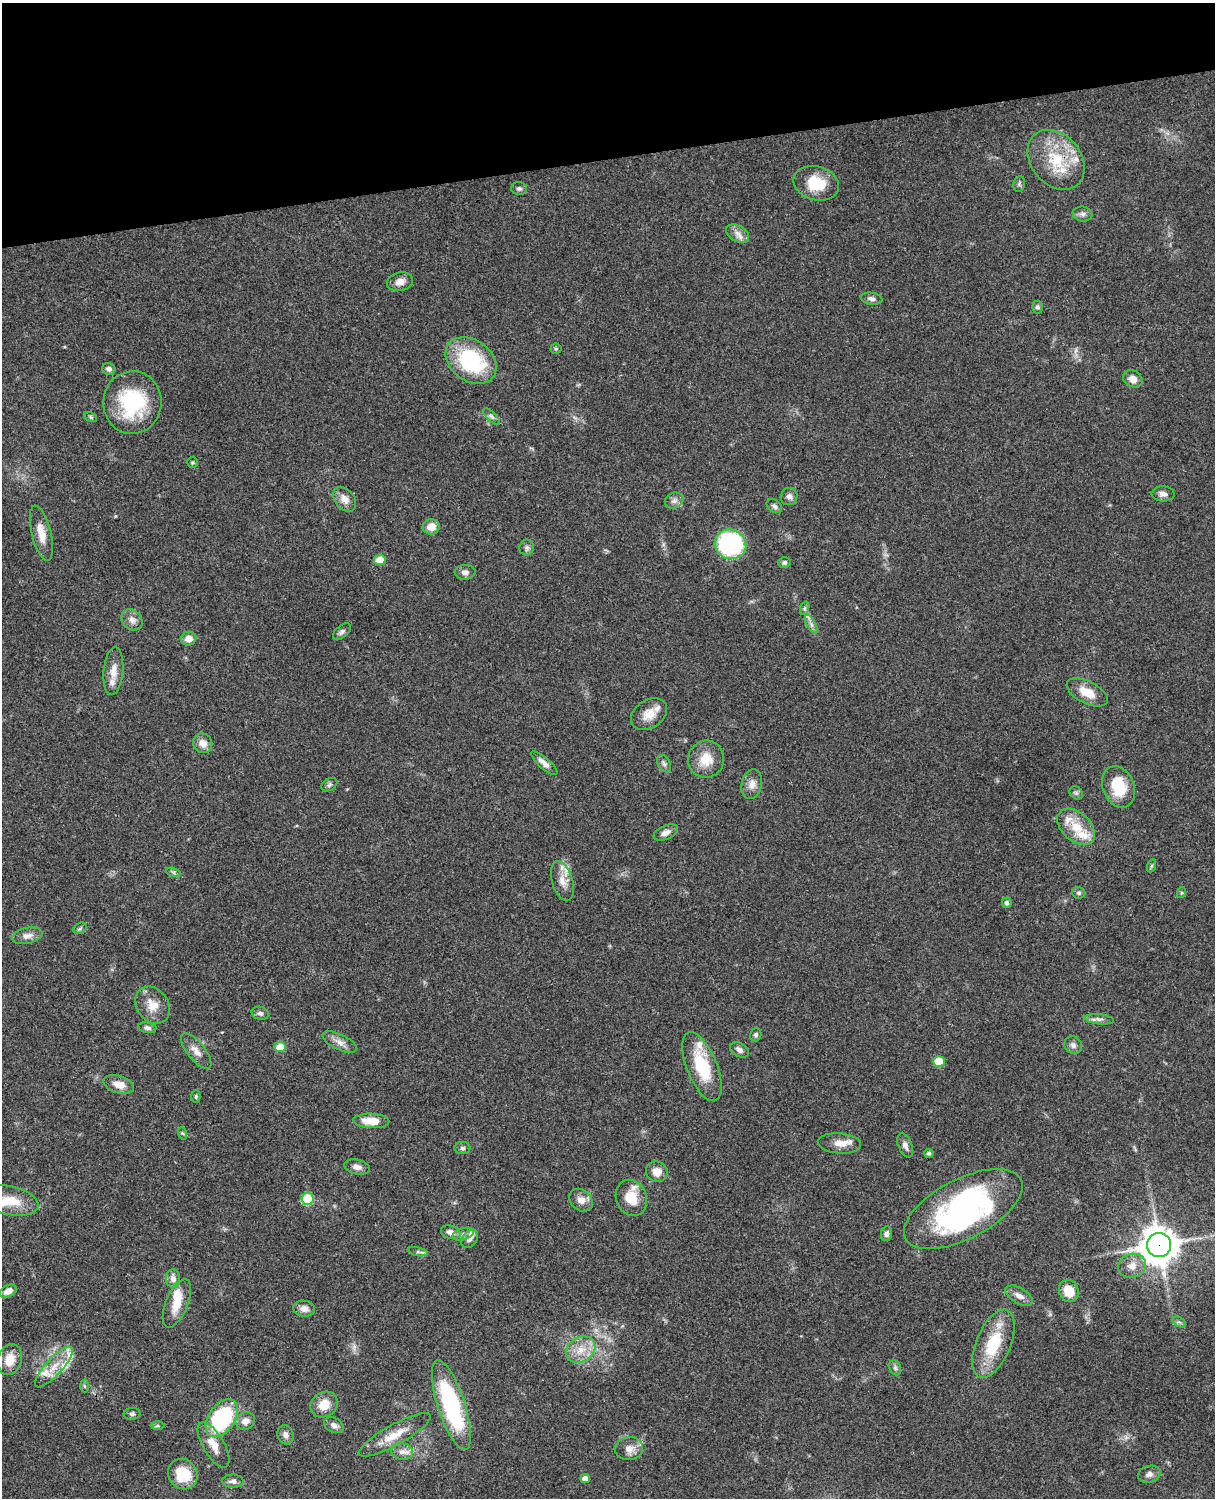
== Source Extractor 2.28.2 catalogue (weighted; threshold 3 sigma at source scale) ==
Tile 3 of 4 x 3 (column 3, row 1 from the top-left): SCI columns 2545-3757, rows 3268-4763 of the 5088 x 4927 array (HDU 1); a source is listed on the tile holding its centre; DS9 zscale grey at full resolution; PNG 1217 x 1500 px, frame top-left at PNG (2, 3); each listed source drawn as its Kron ellipse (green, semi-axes under 4 px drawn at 4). Shown black and unused: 10% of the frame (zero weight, under 3 of 4 exposures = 6% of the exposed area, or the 3 px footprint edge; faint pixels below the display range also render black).
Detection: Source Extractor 2.28.2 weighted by HDU 2 'WHT'; one run over the whole footprint, this tile lists its part. Background 0.0795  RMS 0.0058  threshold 0.0262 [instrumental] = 3 sigma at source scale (4.5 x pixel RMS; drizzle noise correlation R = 1.50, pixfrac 1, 0.05/0.05 arcsec/px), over >= 5 px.
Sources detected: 133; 2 inside a brighter object's white glare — neither listed nor drawn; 13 inside a brighter listed object's ellipse — not listed separately; the other 118 listed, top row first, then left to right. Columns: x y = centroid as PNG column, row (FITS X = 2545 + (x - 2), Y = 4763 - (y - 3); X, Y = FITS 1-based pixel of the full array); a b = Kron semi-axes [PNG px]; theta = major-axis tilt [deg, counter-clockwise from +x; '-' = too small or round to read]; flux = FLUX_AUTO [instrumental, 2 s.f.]
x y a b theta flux
1056 160 33 25 -50 27
816 183 23 17 -17 17
1019 184 8 6 78 1.3
519 188 8 6 -2 1.5
1083 214 10 7 -8 2.1
738 233 12 8 -29 3.6
400 282 13 9 13 4.4
871 299 11 6 -9 2.1
1037 307 6 5 - 1.2
556 349 5 5 - 0.82
471 360 28 20 -37 52
109 369 7 6 - 2
1133 379 10 8 -28 4.6
132 403 31 29 85 43
492 416 11 4 -45 1.6
91 417 7 4 -28 0.94
192 462 5 5 - 0.83
1163 494 11 7 -2 3.2
789 497 9 8 - 2.2
345 499 14 9 -51 5
674 501 9 7 24 2.5
774 506 8 6 -36 1.8
431 527 8 7 - 6
41 533 28 9 -76 8.2
730 544 16 14 -24 85
527 548 8 7 - 1.7
380 560 6 5 - 11
784 562 6 5 - 1.4
465 572 10 7 3 2.8
805 608 7 4 71 1.1
132 620 11 9 -44 3.4
811 624 10 4 -60 2
342 632 10 6 40 1.8
189 639 7 7 - 4.9
113 671 24 9 85 6.6
1087 692 22 11 -27 10
649 714 20 14 33 8.1
203 743 10 9 - 4.9
706 759 19 18 - 11
544 763 16 5 -41 4.2
664 764 9 6 -63 1.6
752 784 15 10 76 4.5
329 785 8 6 32 1.3
1119 787 21 15 -68 20
1076 793 7 6 - 1.3
1076 827 22 14 -43 13
666 832 13 7 22 3.5
1151 866 7 4 71 0.84
173 872 7 4 -18 1.1
562 881 20 10 -73 7
1079 893 6 6 - 1.3
1181 893 5 3 - 0.7
1007 903 5 5 - 1.7
80 928 7 5 32 1
27 936 15 8 12 3.9
153 1005 20 15 -55 9.3
260 1013 9 6 -17 1.7
1099 1019 15 5 -6 2.5
147 1028 9 5 -9 1.8
756 1035 7 5 75 1.4
340 1042 19 7 -25 4.1
1073 1045 9 8 - 2.6
280 1047 5 5 - 11
740 1050 10 6 -29 2.3
196 1051 21 9 -51 4.9
939 1061 6 5 - 17
702 1067 36 15 -68 28
119 1084 16 8 -17 5.7
196 1097 6 4 89 0.82
371 1121 18 7 -3 9.4
182 1133 6 4 -70 0.75
839 1143 22 10 -4 6.3
905 1145 13 7 -68 2.6
462 1148 8 6 -1 1.4
929 1153 4 4 - 1.2
357 1167 13 7 -12 2.9
657 1172 11 10 - 5.7
631 1198 18 15 -67 12
307 1199 6 6 - 33
581 1200 13 10 -41 4.6
10 1201 29 14 -12 16
963 1209 65 30 27 130
451 1232 10 6 -17 3.7
463 1234 11 5 18 2.4
886 1234 7 5 80 2.1
470 1239 10 7 50 2.3
1159 1245 12 12 - 1300
418 1252 10 4 -12 1.3
1132 1266 14 12 18 6
173 1278 9 7 -87 3
8 1291 9 6 26 4.2
1069 1291 11 9 -65 11
1019 1296 15 7 -29 3.9
177 1303 26 11 67 11
304 1309 11 8 -8 4
1179 1322 7 4 -31 1.1
993 1344 36 17 67 27
581 1350 15 12 33 9
10 1359 16 12 72 8.4
54 1367 26 8 48 9
895 1368 8 5 -69 1.4
84 1386 6 4 -87 0.84
324 1405 14 12 33 9.5
451 1405 47 13 -72 76
132 1414 8 6 6 1.2
222 1418 21 13 55 62
245 1421 10 8 24 4.3
334 1425 10 7 -27 2.5
158 1426 7 4 0 0.79
286 1435 10 8 -72 2.7
395 1435 40 10 29 12
214 1445 25 10 -60 8.5
629 1449 14 11 7 5.2
402 1452 11 8 -14 3.5
183 1474 16 14 -53 18
1149 1474 11 8 16 3.1
585 1478 5 4 - 3.2
233 1481 10 6 -1 2.4
Overlapping masked pixels (flux is a lower limit): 1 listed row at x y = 1159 1245